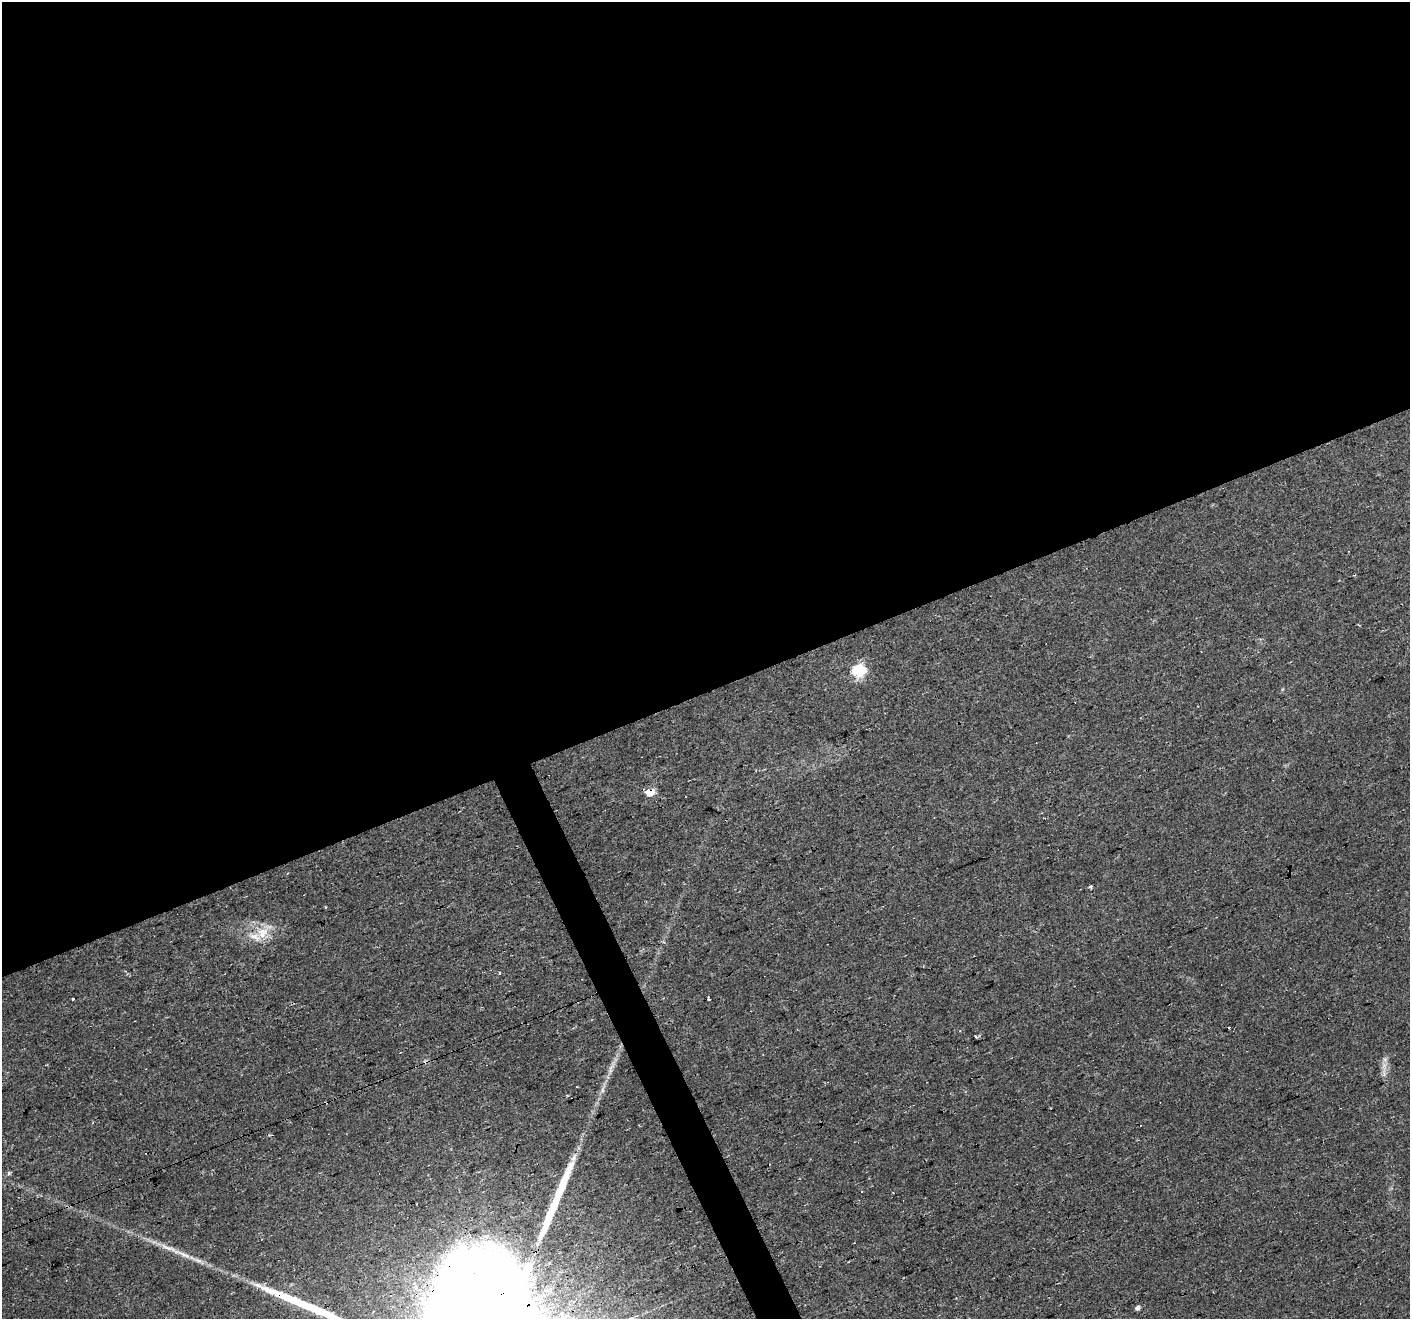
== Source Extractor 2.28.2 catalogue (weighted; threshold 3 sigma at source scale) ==
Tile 2 of 4 x 4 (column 2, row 1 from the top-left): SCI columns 1409-2816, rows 4034-5350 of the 5631 x 5490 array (HDU 1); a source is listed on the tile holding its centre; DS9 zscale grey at full resolution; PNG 1412 x 1321 px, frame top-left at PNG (2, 2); no overlay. Shown black and unused: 54% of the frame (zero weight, under 2 of 3 exposures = <1% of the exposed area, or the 3 px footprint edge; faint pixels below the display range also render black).
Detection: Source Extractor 2.28.2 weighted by HDU 2 'WHT'; one run over the whole footprint, this tile lists its part. Background 0.034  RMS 0.0061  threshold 0.0276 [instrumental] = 3 sigma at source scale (4.5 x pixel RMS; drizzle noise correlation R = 1.50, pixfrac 1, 0.0396/0.0396 arcsec/px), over >= 5 px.
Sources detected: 20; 4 cosmic-ray / hot-pixel residue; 2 long thin detections or spike segments (spike, bleed or trail) — not listed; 1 inside a brighter listed object's ellipse — not listed separately; the other 13 listed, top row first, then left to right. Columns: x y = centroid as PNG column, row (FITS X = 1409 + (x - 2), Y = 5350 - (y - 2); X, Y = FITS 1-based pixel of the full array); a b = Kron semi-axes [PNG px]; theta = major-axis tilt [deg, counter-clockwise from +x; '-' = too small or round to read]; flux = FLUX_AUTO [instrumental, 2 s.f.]
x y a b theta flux
859 671 6 6 - 77
650 792 5 5 - 22
1090 886 4 3 - 1.1
262 933 18 15 28 12
499 973 4 3 - 0.71
73 999 3 3 - 2.1
708 999 4 3 - 3.7
1229 1027 3 3 - 1.7
976 1037 4 2 - 0.72
1384 1073 15 3 90 2.3
9 1173 6 4 62 0.98
168 1248 38 6 -21 10
1138 1308 5 4 - 2.3
Overlapping masked pixels (flux is a lower limit): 1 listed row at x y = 650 792